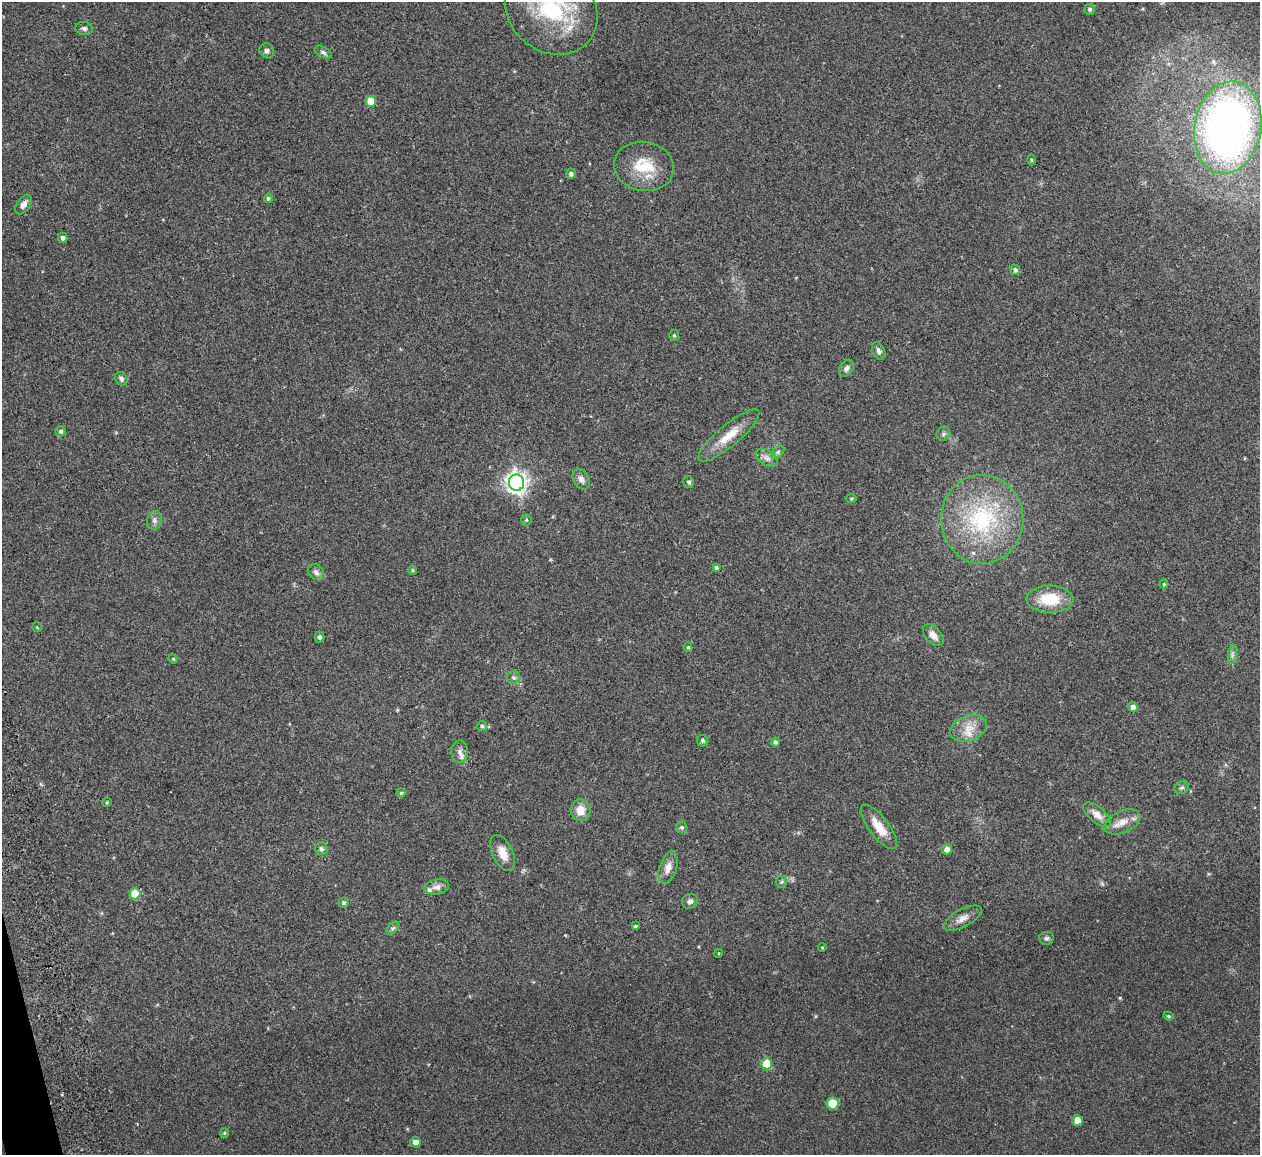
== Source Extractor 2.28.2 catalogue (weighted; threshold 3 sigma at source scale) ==
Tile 7 of 4 x 4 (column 3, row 2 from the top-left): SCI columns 2515-3772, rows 2452-3604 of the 5086 x 5028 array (HDU 1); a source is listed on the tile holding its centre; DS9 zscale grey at full resolution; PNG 1262 x 1157 px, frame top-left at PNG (2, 2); each listed source drawn as its Kron ellipse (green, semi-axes under 4 px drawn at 4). Shown black and unused: <1% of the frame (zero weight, under 2 of 3 exposures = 3% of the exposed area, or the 3 px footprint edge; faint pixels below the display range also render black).
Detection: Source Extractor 2.28.2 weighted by HDU 2 'WHT'; one run over the whole footprint, this tile lists its part. Background 0.0754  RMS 0.0089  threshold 0.0402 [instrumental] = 3 sigma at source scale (4.5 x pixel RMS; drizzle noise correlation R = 1.50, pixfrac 1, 0.05/0.05 arcsec/px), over >= 5 px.
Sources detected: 81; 4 inside a brighter listed object's ellipse — not listed separately; the other 77 listed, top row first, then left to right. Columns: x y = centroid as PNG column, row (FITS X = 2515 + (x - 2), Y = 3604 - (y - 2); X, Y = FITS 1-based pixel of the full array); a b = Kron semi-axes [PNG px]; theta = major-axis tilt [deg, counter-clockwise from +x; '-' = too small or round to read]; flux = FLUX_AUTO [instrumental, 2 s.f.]
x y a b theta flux
551 9 49 42 -41 100
1090 9 5 5 - 1.7
84 28 9 6 -6 2.5
267 51 8 7 - 2.6
323 52 9 5 -29 2.3
371 101 5 5 - 22
1228 128 47 33 79 500
1032 160 5 3 - 0.93
644 166 30 24 -11 32
571 174 5 5 - 2.5
268 198 5 4 - 1.6
23 205 11 6 55 4.3
63 238 5 5 - 2.4
1015 270 5 5 - 2.3
674 335 5 5 - 1.3
879 351 9 6 -65 3
846 368 9 6 56 2.8
121 379 7 5 -53 2.4
60 431 5 5 - 1.9
943 434 7 6 - 1.9
729 435 39 10 40 18
778 452 8 4 46 2
767 458 12 7 -32 4.7
581 479 11 7 -61 4.4
689 482 6 5 - 1.8
516 483 8 7 - 540
851 499 5 3 - 0.91
982 519 44 41 89 100
155 520 9 7 78 3.2
526 520 5 5 - 1.3
716 567 4 4 - 1.7
413 570 5 4 - 1.1
316 572 9 7 -44 3.1
1164 584 4 4 - 1.1
1050 599 23 13 0 29
37 627 5 3 - 0.75
933 635 13 7 -47 6.4
320 637 5 5 - 1.9
688 647 5 4 - 1.2
1232 654 9 4 82 2.7
173 659 5 4 - 1
514 677 6 6 - 2
1133 707 5 4 - 4.6
482 726 5 5 - 1.5
969 729 19 12 22 13
703 741 6 5 - 1.8
775 742 4 4 - 2
460 752 11 8 88 4.7
1181 788 7 6 - 1.9
401 793 4 4 - 1.1
107 802 5 4 - 0.97
581 810 11 10 - 10
1097 815 17 8 -40 6.7
1122 822 19 11 25 9.3
682 827 6 5 - 1.6
879 827 27 10 -53 14
321 849 6 6 - 2.3
947 849 5 5 - 4.9
503 853 19 10 -65 11
668 868 16 8 72 7.5
781 882 6 5 - 1.6
437 887 12 7 9 4.7
135 894 5 5 - 29
690 901 8 7 - 3.2
344 903 5 5 - 1.5
963 918 21 8 29 7.2
635 926 4 3 - 1.3
393 928 7 4 44 1.8
1046 938 7 6 - 2.1
822 948 4 4 - 0.77
719 953 4 3 - 0.82
1168 1016 5 4 - 1.4
767 1064 5 5 - 34
833 1103 6 6 - 17
1077 1120 5 5 - 10
224 1133 5 4 - 1
415 1142 5 5 - 4.4
Isophote crosses this tile's border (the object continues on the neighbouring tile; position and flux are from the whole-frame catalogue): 2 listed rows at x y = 551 9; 1228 128